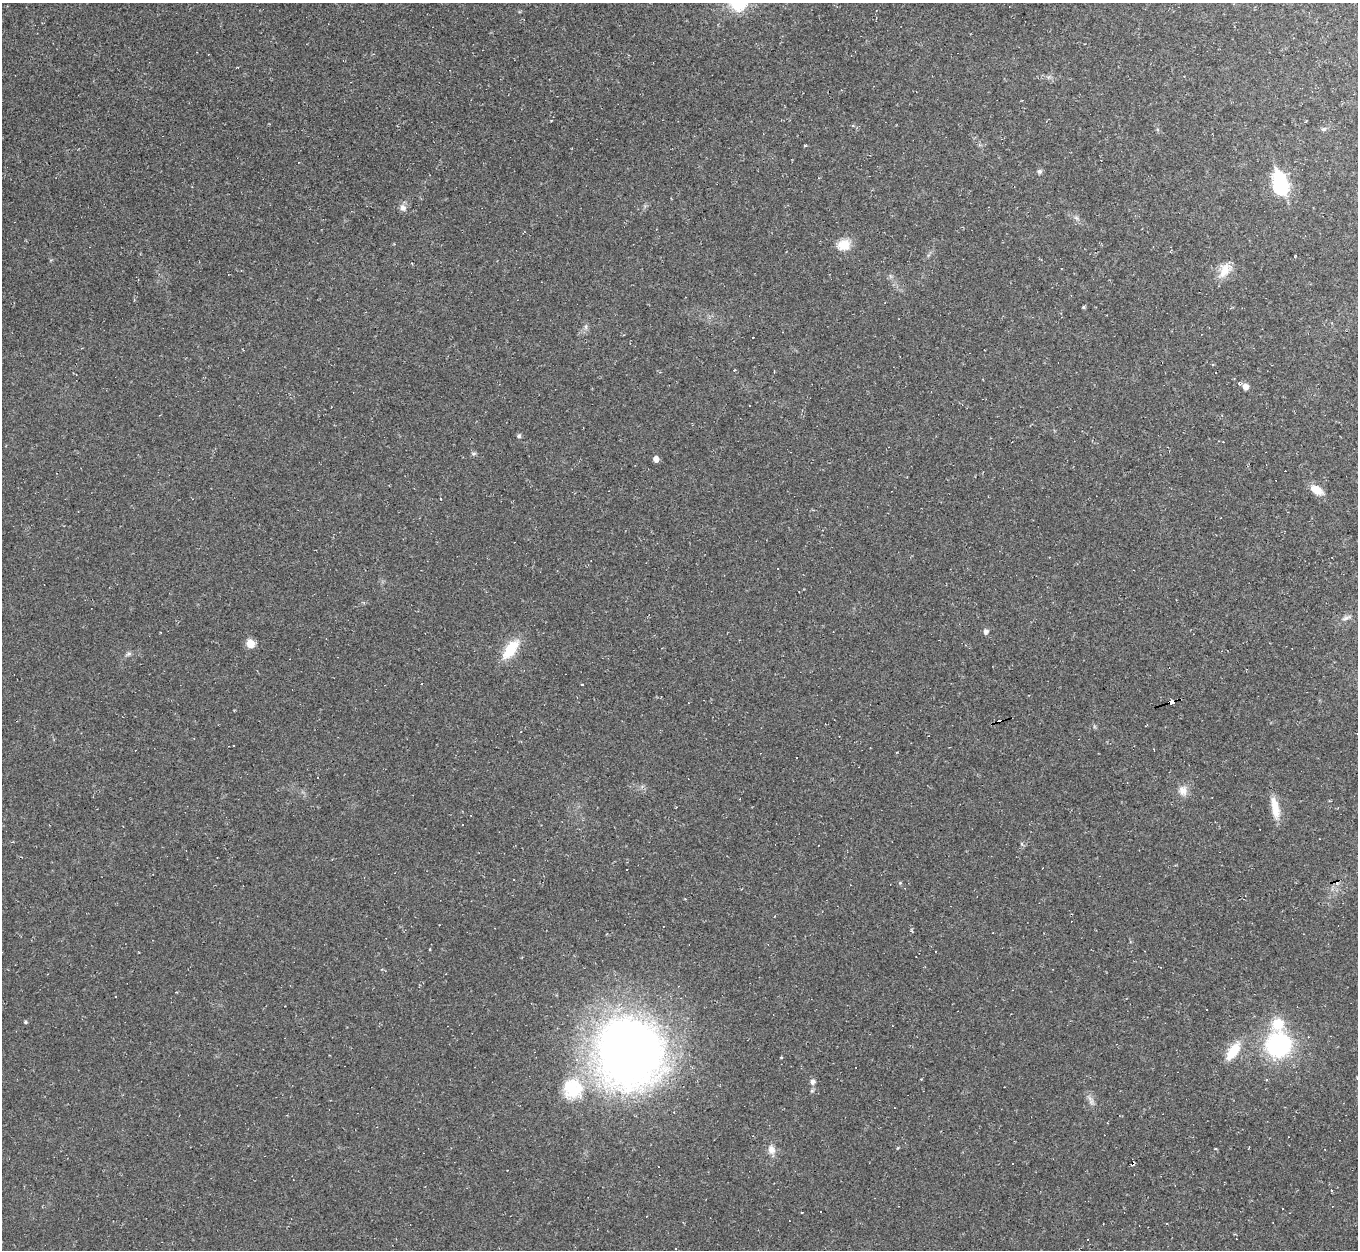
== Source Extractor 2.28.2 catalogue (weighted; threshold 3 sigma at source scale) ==
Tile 10 of 4 x 4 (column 2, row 3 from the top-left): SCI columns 1357-2712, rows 1395-2642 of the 5425 x 5410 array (HDU 1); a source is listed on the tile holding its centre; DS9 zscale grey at full resolution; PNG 1360 x 1252 px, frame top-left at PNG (2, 3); no overlay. Shown black and unused: <1% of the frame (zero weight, under 2 of 3 exposures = <1% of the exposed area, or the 3 px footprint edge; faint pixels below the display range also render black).
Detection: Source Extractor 2.28.2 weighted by HDU 2 'WHT'; one run over the whole footprint, this tile lists its part. Background 0.0453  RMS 0.0067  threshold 0.03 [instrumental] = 3 sigma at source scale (4.5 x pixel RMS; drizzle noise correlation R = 1.50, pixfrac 1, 0.05/0.05 arcsec/px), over >= 5 px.
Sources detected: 69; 1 inside a brighter object's white glare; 28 cosmic-ray / hot-pixel residue — not listed; the other 40 listed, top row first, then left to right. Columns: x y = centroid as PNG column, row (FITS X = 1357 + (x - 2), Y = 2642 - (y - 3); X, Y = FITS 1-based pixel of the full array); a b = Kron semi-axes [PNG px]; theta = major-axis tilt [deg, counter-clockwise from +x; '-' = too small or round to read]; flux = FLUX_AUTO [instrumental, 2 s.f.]
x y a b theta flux
1323 129 8 6 3 1.5
1039 171 7 6 - 1.4
1281 187 8 8 - 74
403 208 10 7 -33 2.9
1076 218 8 4 -36 1.5
844 245 18 14 20 9.4
1295 256 4 2 - 0.51
1224 271 21 11 54 9.6
1084 307 4 3 - 0.88
586 327 7 4 -73 1.2
1245 386 8 7 - 3.8
519 436 5 5 - 1.2
473 453 7 4 8 1
656 459 5 5 - 4.4
1317 490 14 9 -27 8.4
441 499 3 3 - 1.5
1346 618 14 5 24 2.5
986 632 5 5 - 2.4
250 644 7 7 - 9.5
511 649 24 11 54 20
129 654 7 4 0 1.3
582 684 3 3 - 0.86
1172 702 5 3 - 64
1183 791 12 11 - 5.7
1275 808 29 9 -79 11
900 883 4 4 - 0.74
993 933 2 2 - 0.43
1207 1010 3 3 - 1.6
25 1022 5 4 - 0.87
1277 1024 14 13 - 16
1278 1045 21 20 - 85
1233 1051 24 11 55 15
629 1052 59 55 -78 570
812 1082 6 6 - 3
573 1088 30 29 - 35
812 1091 6 4 19 0.87
1091 1102 7 4 72 1.5
771 1150 12 9 -65 4.5
1282 1209 3 3 - 4.3
802 1212 3 2 - 0.6
Overlapping masked pixels (flux is a lower limit): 1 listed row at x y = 1172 702